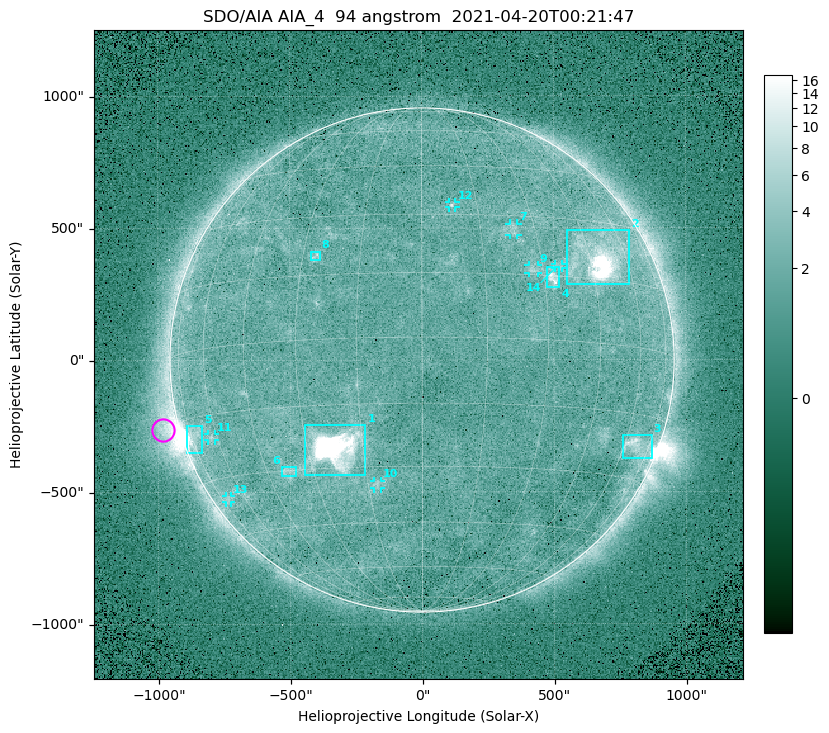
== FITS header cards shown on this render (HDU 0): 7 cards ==
TELESCOP= 'SDO/AIA '
INSTRUME= 'AIA_4   '
WAVELNTH=                   94
WAVEUNIT= 'angstrom'
DATE-OBS= '2021-04-20T00:21:47.12'
CTYPE1  = 'HPLN-TAN'
CTYPE2  = 'HPLT-TAN'

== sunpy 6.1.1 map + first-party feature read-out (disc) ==
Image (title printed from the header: SDO/AIA AIA_4  94 angstrom  2021-04-20T00:21:47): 512 x 512 px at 4.8 arcsec/px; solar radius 955 arcsec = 199 px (full disc in frame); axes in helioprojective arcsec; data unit not stated in the header (colour bar unlabelled)
Orientation: roll -0.138 deg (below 1 deg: not rotated)
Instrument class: DISC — disc imager (sunpy class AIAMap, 94 A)
Bright regions (active regions / flare kernels): reference = the median radial profile (limb darkening/brightening removed); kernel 5 px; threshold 5 sigma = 2.39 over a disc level ~1.74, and >= 1.15x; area >= 9 px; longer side >= 5 px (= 24 arcsec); searched inside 0.97 R_sun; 14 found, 14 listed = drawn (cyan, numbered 1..; 7 of them under ~33 arcsec drawn as corner ticks so the feature stays visible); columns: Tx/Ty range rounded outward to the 10 arcsec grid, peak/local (2 s.f.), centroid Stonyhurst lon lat
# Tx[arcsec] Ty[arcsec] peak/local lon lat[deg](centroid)
1 -450..-210 -440..-240 663 -22 -25
2 550..790 280..490 34 +48 +20
3 760..870 -380..-280 4.5 +66 -22
4 470..520 270..350 5.8 +32 +15
5 -900..-830 -350..-250 7 -72 -19
6 -540..-480 -440..-400 3 -38 -30
7 330..370 470..520 2.9 +24 +26
8 -420..-380 380..410 3.1 -26 +20
9 400..440 330..360 3 +27 +16
10 -180..-160 -490..-450 2.9 -13 -34
11 -810..-780 -300..-280 2.7 -63 -20
12 100..130 580..600 3 +8 +33
13 -750..-720 -540..-510 2.2 -70 -35
14 500..530 340..360 2.5 +34 +17
Off-limb structures (1.02-1.3 R_sun): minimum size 50 px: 7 found; the strongest spans PA ~85..115 deg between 1.02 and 1.21 R_sun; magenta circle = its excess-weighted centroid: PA ~105 deg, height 1.06 R_sun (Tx ~-980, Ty ~-260 arcsec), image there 4.9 x the reference